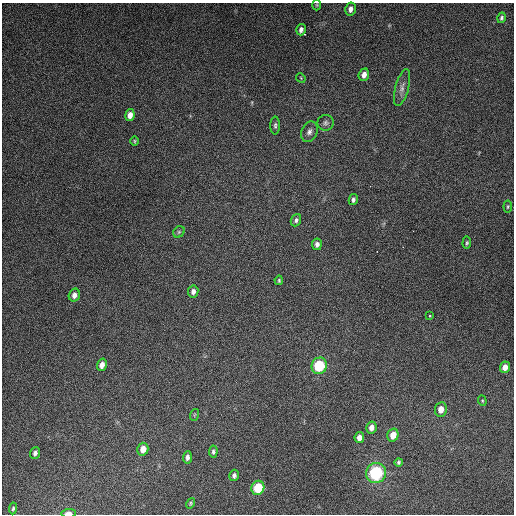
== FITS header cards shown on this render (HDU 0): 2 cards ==
NAXIS1  =                  512
NAXIS2  =                  512

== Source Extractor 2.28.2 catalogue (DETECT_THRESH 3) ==
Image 512 x 512 px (HDU 0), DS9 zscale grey, 1 PNG px = 1 image px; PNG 516 x 516 px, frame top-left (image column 1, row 512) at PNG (2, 3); each listed source drawn as its Kron ellipse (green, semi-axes under 4 px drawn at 4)
Background 5180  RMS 320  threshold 955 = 3 sigma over >= 5 px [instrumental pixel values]
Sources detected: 42; all 42 listed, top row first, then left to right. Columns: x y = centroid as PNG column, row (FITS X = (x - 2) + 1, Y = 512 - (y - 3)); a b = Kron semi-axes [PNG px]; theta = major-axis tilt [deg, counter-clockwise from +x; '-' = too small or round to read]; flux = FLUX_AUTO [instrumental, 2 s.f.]
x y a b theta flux
317 5 5 3 - 2.1e+04
350 9 6 5 - 9.9e+04
502 18 5 4 - 4.3e+04
301 30 6 4 76 7.2e+04
364 75 6 5 - 1.2e+05
301 78 5 4 - 2.3e+04
402 87 19 6 75 1.3e+05
130 115 6 4 80 1.5e+05
326 123 8 8 - 6.7e+04
275 125 9 4 90 4.7e+04
309 132 10 7 66 9.4e+04
134 141 5 3 - 2.3e+04
353 200 5 4 - 5.4e+04
508 206 6 4 83 2.6e+04
296 220 6 5 - 5.1e+04
179 232 6 5 - 3.5e+04
467 243 6 4 86 3.3e+04
317 244 6 5 - 8.0e+04
279 280 4 3 - 2.9e+04
193 291 6 5 - 8.2e+04
74 295 6 5 - 1.0e+05
430 316 3 3 - 2.7e+04
102 365 6 5 - 1.4e+05
319 366 8 7 - 1.1e+06
505 367 6 5 - 1.5e+05
482 401 5 4 - 2.3e+04
441 409 7 6 - 1.8e+05
194 415 6 3 71 2.1e+04
371 427 6 5 - 1.2e+05
393 435 7 5 74 2.3e+05
359 438 5 5 - 1.2e+05
143 449 6 5 - 1.8e+05
213 451 6 4 85 4.7e+04
35 453 6 5 - 6.6e+04
187 457 6 4 85 7.0e+04
399 462 4 3 - 3.6e+04
376 473 10 10 - 1.7e+06
234 475 6 4 75 6.1e+04
258 488 7 6 - 6.9e+05
190 503 5 4 - 2.8e+04
13 508 6 4 85 3.7e+04
68 513 7 3 2 1.4e+05
At the frame edge (FLAGS 8, measured only in part): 1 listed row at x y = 68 513